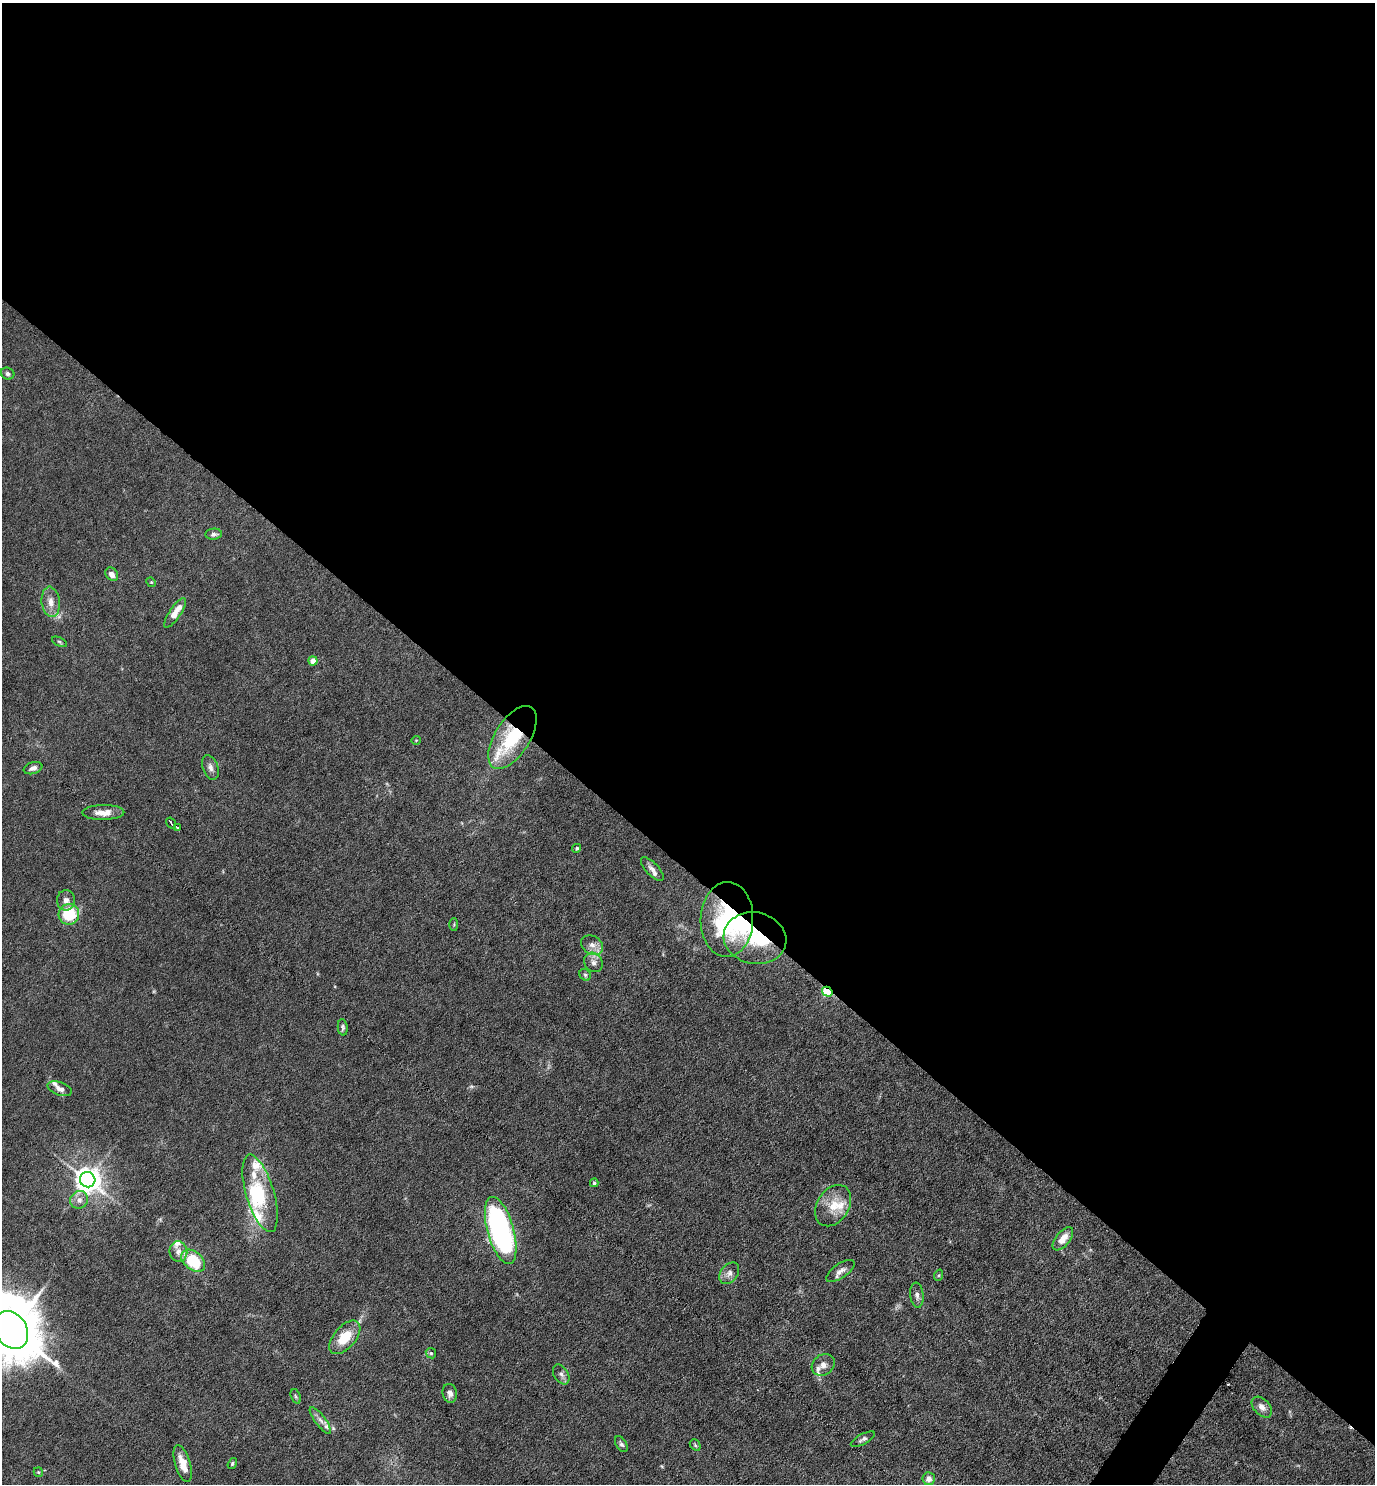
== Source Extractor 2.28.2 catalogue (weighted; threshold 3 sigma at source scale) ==
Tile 3 of 4 x 4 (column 3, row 1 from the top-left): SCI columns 2897-4269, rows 4447-5928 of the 5934 x 5928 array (HDU 1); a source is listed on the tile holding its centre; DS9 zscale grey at full resolution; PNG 1377 x 1486 px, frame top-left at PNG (2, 3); each listed source drawn as its Kron ellipse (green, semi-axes under 4 px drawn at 4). Shown black and unused: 59% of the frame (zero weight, under 4 of 8 exposures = <1% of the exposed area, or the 3 px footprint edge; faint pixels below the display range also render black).
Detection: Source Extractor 2.28.2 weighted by HDU 2 'WHT'; one run over the whole footprint, this tile lists its part. Background 0.0371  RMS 0.0027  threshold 0.011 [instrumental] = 3 sigma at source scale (4.09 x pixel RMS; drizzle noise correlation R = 1.36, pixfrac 0.8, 0.05/0.05 arcsec/px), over >= 5 px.
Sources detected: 72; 4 inside a brighter object's white glare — neither listed nor drawn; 11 inside a brighter listed object's ellipse — not listed separately; the other 57 listed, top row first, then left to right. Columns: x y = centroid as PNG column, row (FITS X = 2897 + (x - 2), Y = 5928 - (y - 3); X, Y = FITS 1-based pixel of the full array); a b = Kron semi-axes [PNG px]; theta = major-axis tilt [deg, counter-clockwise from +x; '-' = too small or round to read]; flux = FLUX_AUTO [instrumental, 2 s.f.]
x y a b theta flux
8 374 7 6 - 0.67
214 534 8 5 6 0.77
112 574 7 5 -50 1.2
151 582 5 4 - 0.26
51 602 15 9 -82 2.3
175 613 17 5 56 3
60 642 8 4 -27 0.38
313 661 4 4 - 2.5
512 737 35 17 58 16
416 740 5 3 - 0.18
210 767 13 7 -69 1.3
33 768 9 6 18 1.1
103 812 21 7 1 2.8
171 823 6 2 -57 0.78
177 828 4 3 - 1.5
577 848 5 4 - 0.41
652 869 15 6 -46 1.3
66 900 10 9 - 1.3
69 914 10 10 - 11
727 919 37 26 88 30
454 925 6 3 90 0.26
755 938 31 26 -10 15
592 945 12 9 -33 1.8
593 962 10 9 - 1.4
585 975 6 5 - 0.47
827 992 5 4 - 20
343 1027 8 5 -85 0.59
60 1089 13 6 -20 1.4
88 1180 8 7 - 270
594 1183 4 3 - 0.34
260 1193 40 14 -73 11
79 1200 9 8 - 1.5
833 1206 22 16 58 5.1
501 1230 35 13 -74 62
1063 1239 14 7 51 3.3
178 1252 10 9 - 1.5
193 1261 13 9 -40 11
840 1271 16 7 35 1.6
729 1273 12 8 52 1.4
939 1275 6 4 71 0.3
917 1295 12 6 -83 1.1
11 1330 20 15 -57 1900
345 1337 20 11 49 7
431 1353 5 4 - 0.37
823 1365 12 10 38 1.7
561 1374 11 7 -57 0.94
450 1393 9 7 -78 1.1
296 1396 7 4 -70 0.5
1262 1407 12 8 -47 1.6
320 1420 16 5 -53 1.3
863 1439 13 5 28 0.75
621 1444 9 5 -59 0.6
695 1445 6 5 - 0.41
232 1463 6 4 55 0.44
183 1464 19 7 -73 3.3
38 1472 5 4 - 0.31
929 1479 6 6 - 1.5
Overlapping masked pixels (flux is a lower limit): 4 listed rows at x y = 512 737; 727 919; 755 938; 827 992
Isophote crosses this tile's border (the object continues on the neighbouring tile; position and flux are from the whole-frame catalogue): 1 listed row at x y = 11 1330